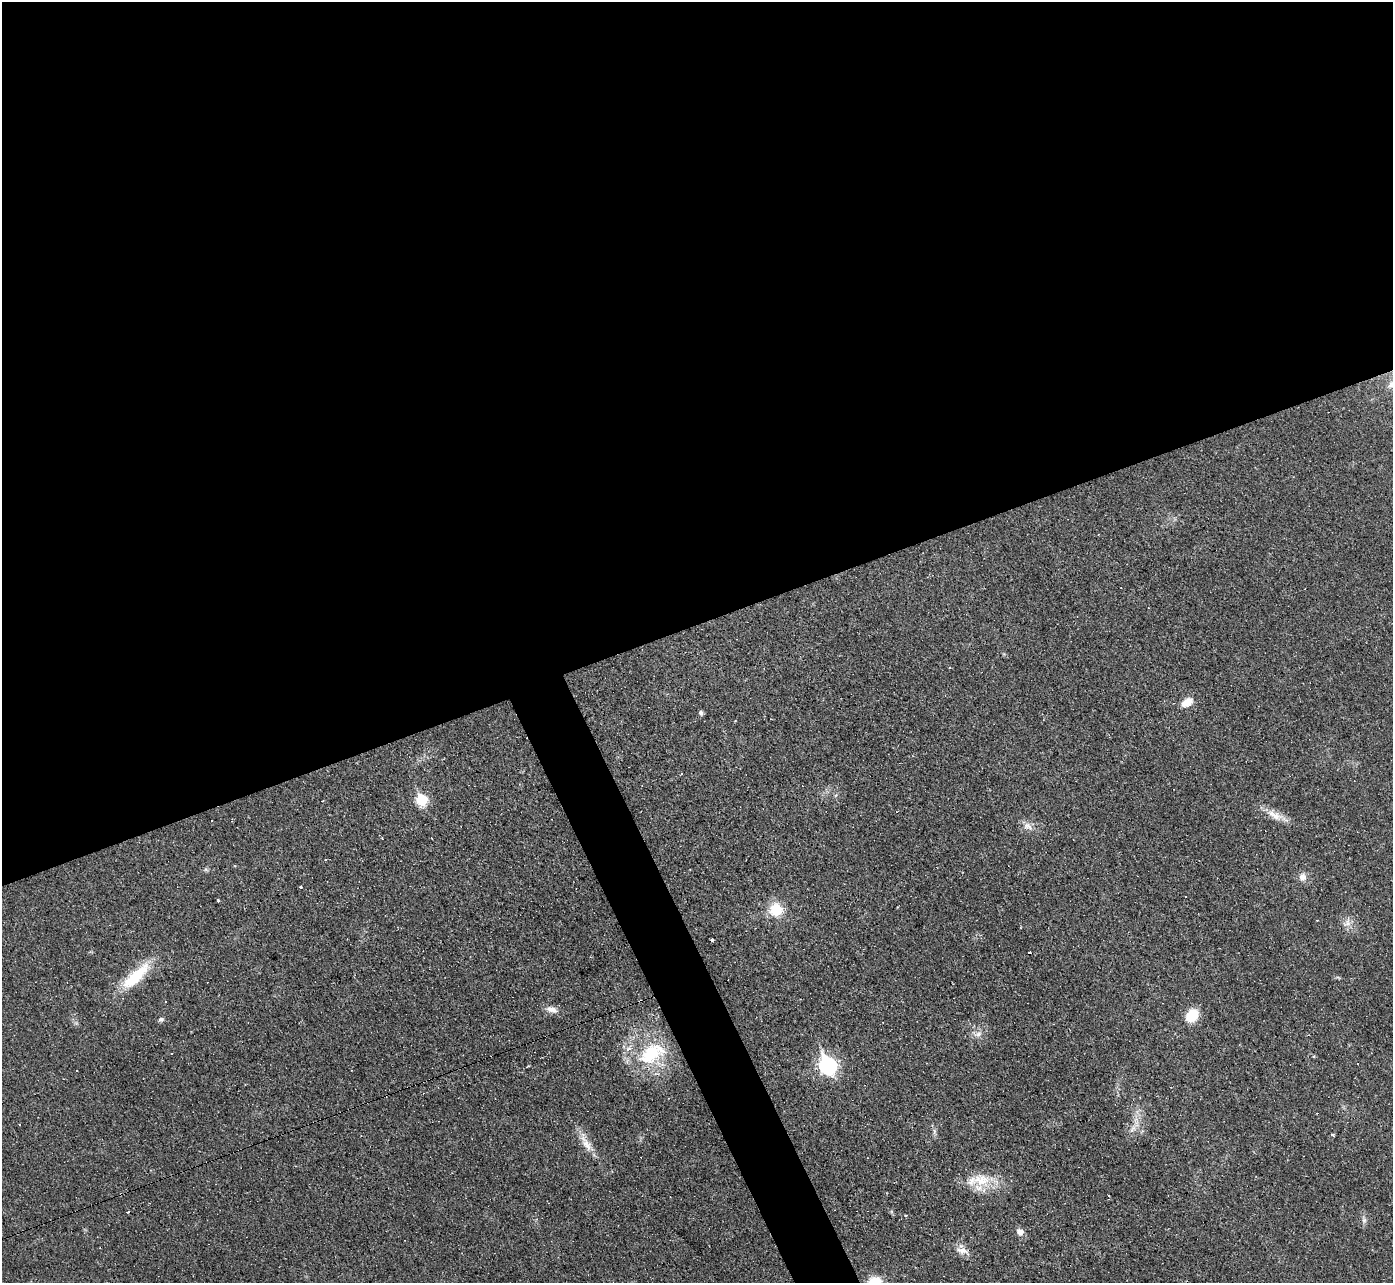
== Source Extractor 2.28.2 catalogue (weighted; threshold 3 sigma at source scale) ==
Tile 2 of 4 x 4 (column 2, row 1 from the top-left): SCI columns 1392-2782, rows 3993-5273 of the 5565 x 5552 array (HDU 1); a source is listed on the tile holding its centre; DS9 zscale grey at full resolution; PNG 1395 x 1285 px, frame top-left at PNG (2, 2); no overlay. Shown black and unused: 51% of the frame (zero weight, under 3 of 4 exposures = <1% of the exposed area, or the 3 px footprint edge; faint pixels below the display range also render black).
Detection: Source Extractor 2.28.2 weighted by HDU 2 'WHT'; one run over the whole footprint, this tile lists its part. Background 0.0568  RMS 0.005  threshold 0.0223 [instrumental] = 3 sigma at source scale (4.5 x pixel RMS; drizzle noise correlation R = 1.50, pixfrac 1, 0.05/0.05 arcsec/px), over >= 5 px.
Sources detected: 46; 12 cosmic-ray / hot-pixel residue — not listed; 1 inside a brighter listed object's ellipse — not listed separately; the other 33 listed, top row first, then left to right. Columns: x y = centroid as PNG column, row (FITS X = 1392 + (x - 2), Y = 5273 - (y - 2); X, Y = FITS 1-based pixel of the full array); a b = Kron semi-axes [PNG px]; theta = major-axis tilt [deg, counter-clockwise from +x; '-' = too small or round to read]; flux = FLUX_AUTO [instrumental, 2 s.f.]
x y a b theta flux
1187 702 14 8 30 5.5
701 713 5 5 - 1.3
421 800 6 6 - 33
1275 815 27 10 -30 6.6
211 820 3 3 - 8.3
1027 826 13 10 -20 3.5
325 860 3 2 - 0.75
206 870 6 4 -20 0.8
1303 877 11 9 -57 3.2
300 886 3 2 - 0.56
218 901 3 3 - 1.4
776 910 14 14 - 13
1347 923 14 9 43 3.4
712 940 4 3 - 0.67
1030 953 3 3 - 3.4
136 976 42 13 43 22
551 1009 15 8 -15 3.8
1192 1015 12 10 59 13
161 1019 7 5 2 1.3
978 1034 9 7 32 2.4
651 1054 40 23 31 31
828 1065 9 7 -62 130
77 1070 3 3 - 0.91
1133 1128 12 5 50 2.2
934 1131 8 4 -90 1.2
1333 1134 3 3 - 0.8
586 1143 31 9 -63 6.9
982 1181 21 19 2 13
128 1211 3 2 - 0.81
906 1216 3 3 - 2
1364 1220 8 6 89 1.4
1020 1232 7 7 - 3.3
963 1251 19 9 -14 4.2